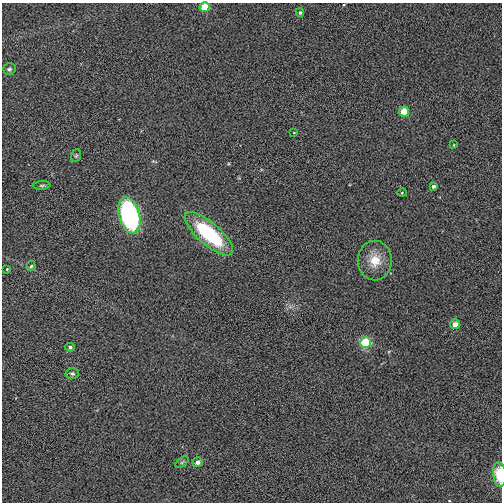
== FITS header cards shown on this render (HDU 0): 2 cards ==
NAXIS1  =                  500
NAXIS2  =                  500

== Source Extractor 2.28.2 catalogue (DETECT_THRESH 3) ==
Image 500 x 500 px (HDU 0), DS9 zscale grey, 1 PNG px = 1 image px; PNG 504 x 504 px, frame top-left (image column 1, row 500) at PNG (2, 3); each listed source drawn as its Kron ellipse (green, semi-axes under 4 px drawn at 4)
Background 0.0227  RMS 0.22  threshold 0.671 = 3 sigma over >= 5 px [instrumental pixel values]
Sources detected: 22; all 22 listed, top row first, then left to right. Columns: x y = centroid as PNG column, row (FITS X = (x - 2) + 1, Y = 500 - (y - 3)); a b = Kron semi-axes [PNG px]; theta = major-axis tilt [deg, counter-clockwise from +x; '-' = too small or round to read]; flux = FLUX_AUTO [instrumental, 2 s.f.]
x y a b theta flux
205 7 5 5 - 310
300 13 4 3 - 25
9 69 6 6 - 30
404 112 5 5 - 320
294 133 3 2 - 8.9
454 145 4 2 - 10
76 156 6 5 - 23
42 185 8 3 5 22
433 186 4 4 - 43
402 193 5 3 - 13
129 215 18 10 -75 2500
209 234 30 11 -41 1400
375 260 20 17 -90 290
31 266 5 4 - 23
7 269 3 3 - 13
455 324 5 5 - 120
366 343 5 5 - 800
70 347 5 4 - 40
72 374 6 5 - 33
182 462 7 4 37 25
198 462 5 4 - 68
500 474 12 6 -85 330
At the frame edge (FLAGS 8, measured only in part): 2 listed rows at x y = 205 7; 500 474